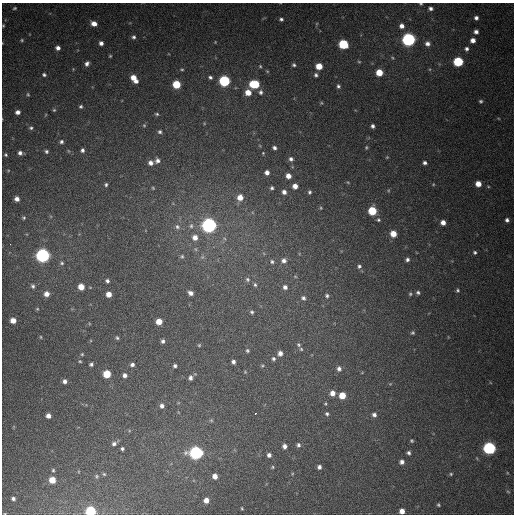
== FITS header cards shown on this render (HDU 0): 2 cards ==
NAXIS1  =                  512
NAXIS2  =                  512

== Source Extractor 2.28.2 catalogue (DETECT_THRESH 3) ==
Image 512 x 512 px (HDU 0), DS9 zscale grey, 1 PNG px = 1 image px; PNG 516 x 516 px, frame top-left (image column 1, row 512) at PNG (2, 3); no overlay
Background 415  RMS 11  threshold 33.8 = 3 sigma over >= 5 px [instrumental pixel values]
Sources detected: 179; all 179 listed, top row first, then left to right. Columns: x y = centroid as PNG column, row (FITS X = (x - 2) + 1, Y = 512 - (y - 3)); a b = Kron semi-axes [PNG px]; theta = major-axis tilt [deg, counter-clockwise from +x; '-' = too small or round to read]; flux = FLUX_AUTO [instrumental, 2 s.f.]
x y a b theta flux
421 4 3 2 - 780
15 8 6 5 - 1400
431 8 4 3 - 2200
476 18 4 4 - 2500
281 19 4 4 - 1600
94 24 6 5 - 5500
3 26 5 4 - 900
402 26 5 5 - 4000
476 32 5 5 - 2900
133 37 5 5 - 1900
409 39 6 6 - 230000
22 40 5 5 - 1100
473 40 5 5 - 4800
215 42 4 3 - 650
101 43 4 4 - 3100
343 44 6 5 - 55000
427 44 6 5 - 3300
58 48 4 4 - 3200
466 49 5 5 - 2200
110 56 3 3 - 780
359 62 5 4 - 870
458 62 6 5 - 58000
87 64 6 5 - 2700
294 65 4 4 - 1400
260 66 4 4 - 830
319 66 5 5 - 14000
182 69 4 3 - 800
267 71 5 3 - 700
379 72 5 5 - 15000
44 75 5 4 - 1500
316 75 5 5 - 1800
210 77 4 4 - 1700
133 78 6 5 - 8200
136 81 4 3 - 2400
224 81 6 6 - 99000
176 84 5 5 - 28000
254 84 7 5 -3 38000
338 86 5 5 - 1800
248 92 5 5 - 9400
260 92 6 5 - 2100
28 94 5 4 - 990
481 101 5 5 - 1400
321 103 4 4 - 830
81 106 4 4 - 1300
54 110 5 4 - 1000
18 112 4 4 - 3500
157 114 5 4 - 1000
498 118 5 3 - 690
144 125 4 4 - 820
372 126 4 4 - 2100
31 128 5 5 - 1600
160 132 5 5 - 1600
61 142 5 4 - 1800
366 147 5 4 - 990
274 148 4 4 - 2000
82 150 4 4 - 2000
46 151 5 5 - 1600
20 153 6 5 - 3000
263 153 3 3 - 650
6 155 5 4 - 1300
387 157 5 4 - 720
291 159 6 5 - 2300
157 161 6 6 - 2900
150 163 6 6 - 3600
425 163 4 4 - 2000
8 170 5 3 - 790
267 172 5 5 - 3600
288 176 5 4 - 5400
348 182 5 3 - 710
433 184 4 4 - 730
478 184 5 5 - 8200
106 185 4 4 - 1300
295 186 5 5 - 5400
153 188 5 4 - 780
272 188 4 4 - 1600
284 192 6 5 - 3300
309 192 6 5 - 1500
240 197 6 6 - 8100
17 199 5 4 - 4000
321 208 4 4 - 840
372 211 6 5 - 32000
24 218 4 4 - 1100
378 220 5 5 - 1400
507 220 5 5 - 2300
443 222 5 5 - 4800
209 225 6 6 - 330000
191 226 7 5 77 1700
177 227 7 6 - 2200
393 234 5 5 - 11000
195 237 6 6 - 4700
475 252 5 5 - 1500
43 255 6 6 - 270000
182 256 6 5 - 1200
202 257 6 5 - 1500
407 259 5 5 - 2000
284 261 7 7 - 3600
272 262 7 6 - 1900
62 263 6 5 - 1400
359 266 6 5 - 1800
247 279 7 6 - 1900
107 281 4 4 - 1900
255 285 6 4 -73 1400
33 286 7 5 -65 1900
81 287 5 5 - 10000
285 287 6 5 - 2600
458 290 4 4 - 1200
418 292 5 4 - 1600
190 293 6 4 -26 3400
46 294 6 5 - 5600
109 294 5 5 - 7000
410 294 5 5 - 1100
327 296 6 5 - 1400
303 298 6 5 - 1900
37 309 5 4 - 890
252 312 5 4 - 1300
13 320 5 5 - 7400
159 322 5 5 - 10000
413 333 5 5 - 1300
41 337 5 3 - 740
117 338 4 3 - 1200
163 341 5 4 - 2000
199 345 4 4 - 940
298 345 5 5 - 1200
301 349 5 4 - 1000
247 351 5 5 - 1300
280 353 5 5 - 3700
82 354 4 4 - 870
273 359 6 5 - 1600
80 361 5 4 - 860
233 362 4 4 - 2300
91 364 4 4 - 1700
132 365 5 4 - 2300
175 366 4 4 - 1800
262 366 5 4 - 910
339 369 6 6 - 2800
245 372 4 4 - 780
107 374 5 5 - 24000
125 375 5 5 - 2700
190 378 6 5 - 2700
65 381 5 5 - 3000
390 384 6 4 43 840
332 393 6 5 - 5700
342 395 5 5 - 14000
325 404 5 4 - 910
162 406 6 6 - 3100
178 412 5 3 - 680
255 414 3 2 - 4400
327 414 5 5 - 1400
374 415 6 6 - 2700
48 416 5 4 - 4300
211 420 6 5 - 1200
412 441 5 4 - 1100
114 443 8 4 33 2500
298 445 5 5 - 1900
284 446 5 4 - 3300
489 448 6 6 - 160000
122 449 4 3 - 1400
196 453 6 6 - 220000
409 453 4 4 - 1900
269 455 5 4 - 2600
477 458 5 3 - 690
402 462 5 5 - 3100
272 467 5 4 - 890
319 467 4 4 - 2500
53 470 5 4 - 1000
507 473 4 3 - 530
104 474 4 4 - 980
292 474 5 3 - 730
451 474 5 4 - 1100
97 476 6 5 - 1200
215 476 5 4 - 5300
52 480 5 5 - 13000
508 491 6 4 -29 1100
13 499 4 3 - 1900
206 500 5 5 - 5300
438 505 3 3 - 1000
242 508 4 3 - 740
91 511 6 5 - 67000
402 511 5 4 - 5800
At the frame edge (FLAGS 8, measured only in part): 4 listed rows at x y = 421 4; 3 26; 91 511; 402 511